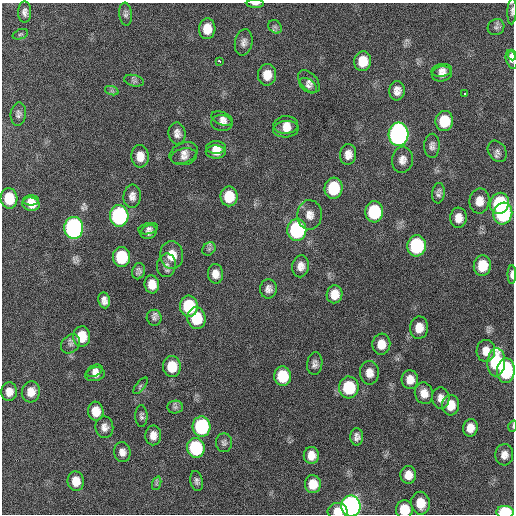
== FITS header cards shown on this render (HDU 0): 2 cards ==
NAXIS1  =                  512 / Axis length
NAXIS2  =                  512 / Axis length

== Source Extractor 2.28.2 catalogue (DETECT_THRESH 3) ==
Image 512 x 512 px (HDU 0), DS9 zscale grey, 1 PNG px = 1 image px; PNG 516 x 516 px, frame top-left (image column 1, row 512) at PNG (2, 3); each listed source drawn as its Kron ellipse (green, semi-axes under 4 px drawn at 4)
Background 416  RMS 11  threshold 34.1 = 3 sigma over >= 5 px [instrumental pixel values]
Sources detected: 119; all 119 listed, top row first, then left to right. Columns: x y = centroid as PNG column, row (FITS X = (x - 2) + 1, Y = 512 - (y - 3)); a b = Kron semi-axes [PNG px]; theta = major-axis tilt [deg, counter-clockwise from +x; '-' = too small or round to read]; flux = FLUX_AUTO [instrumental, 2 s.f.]
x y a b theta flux
255 4 8 3 1 2300
512 11 13 4 87 2300
25 12 10 6 89 3600
125 14 11 6 -83 2400
275 27 7 6 - 2000
496 27 8 7 - 2600
207 29 10 8 86 11000
20 34 8 5 19 1600
244 42 13 8 77 4100
512 55 5 3 - 1800
512 59 9 5 -73 3900
219 61 4 3 - 7200
363 61 10 8 81 14000
442 70 10 6 10 3800
442 74 10 7 13 4700
267 75 11 9 87 10000
134 81 10 5 -13 2000
309 81 13 8 -48 3500
308 86 10 6 -36 2800
112 91 7 4 -18 1300
397 91 10 7 87 5200
465 93 3 2 - 1600
18 114 11 7 83 2900
222 118 11 6 -20 3400
444 121 10 8 82 24000
222 123 10 8 -7 3500
286 125 12 9 2 6300
286 129 13 8 4 6500
177 133 11 8 -84 4500
398 134 11 10 - 300000
432 146 12 7 89 3500
216 147 10 6 1 5100
497 151 11 8 -57 3600
216 152 10 6 -2 5700
184 153 14 10 25 5200
348 154 10 8 83 6200
140 156 11 8 -88 8200
184 157 13 8 11 4400
402 160 13 10 82 5600
333 188 10 9 - 33000
438 193 10 6 83 2700
132 196 11 8 85 4500
229 196 10 8 89 20000
9 198 10 8 -85 22000
31 200 8 5 2 5000
479 201 12 10 81 8300
500 203 11 9 69 63000
31 204 9 6 -8 8200
374 212 10 9 - 50000
503 214 11 9 74 85000
310 215 15 12 90 7300
119 216 11 9 -86 140000
458 218 10 8 89 7000
74 228 11 9 -87 230000
148 229 10 5 13 2100
297 230 11 9 89 94000
149 232 8 6 25 3400
417 246 10 9 - 73000
209 249 7 6 - 2000
172 255 14 11 -86 14000
122 257 10 8 -86 36000
166 265 12 9 80 4000
301 266 11 8 81 5400
482 266 10 8 83 20000
138 271 8 6 74 2500
215 274 9 7 -87 6300
512 274 9 4 88 3100
152 284 9 7 -83 9200
268 289 9 8 - 4200
335 294 9 8 - 9300
104 300 8 6 -82 4000
189 306 10 9 - 41000
154 318 8 7 - 2500
196 318 11 9 -84 28000
419 328 11 9 82 9300
82 336 10 8 -89 18000
70 344 11 8 46 3000
381 344 10 9 - 8900
486 351 11 9 86 7500
496 362 14 9 86 57000
315 364 11 7 83 3500
172 367 10 9 - 19000
94 371 8 5 27 3400
506 371 12 9 88 60000
369 373 12 9 -89 7300
95 374 10 6 12 4300
283 376 10 8 -87 28000
410 380 9 8 - 6900
140 386 10 4 51 1600
349 387 11 10 - 42000
9 392 9 8 - 6600
31 392 10 9 - 8400
424 393 11 9 -75 7200
441 398 11 8 -84 5100
451 405 10 8 86 11000
175 407 8 6 1 2100
96 411 9 8 - 11000
141 416 11 6 -89 2300
513 426 6 3 72 690
104 427 11 9 -82 4700
202 427 10 9 - 82000
470 428 9 7 82 7600
153 435 10 8 89 6200
357 437 8 6 -90 3600
224 443 9 8 - 2400
196 448 10 8 -80 61000
122 452 10 8 -82 4900
311 455 8 7 - 7600
504 455 11 9 86 5800
408 475 9 8 - 8200
76 481 10 8 -82 11000
197 481 10 6 -79 2500
157 483 7 4 71 1400
313 484 9 8 - 12000
421 503 11 9 -83 13000
351 506 10 9 - 340000
404 509 9 8 - 18000
337 511 10 8 5 8800
505 512 9 6 0 41000
At the frame edge (FLAGS 8, measured only in part): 8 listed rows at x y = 255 4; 512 11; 512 274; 513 426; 351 506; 404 509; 337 511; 505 512